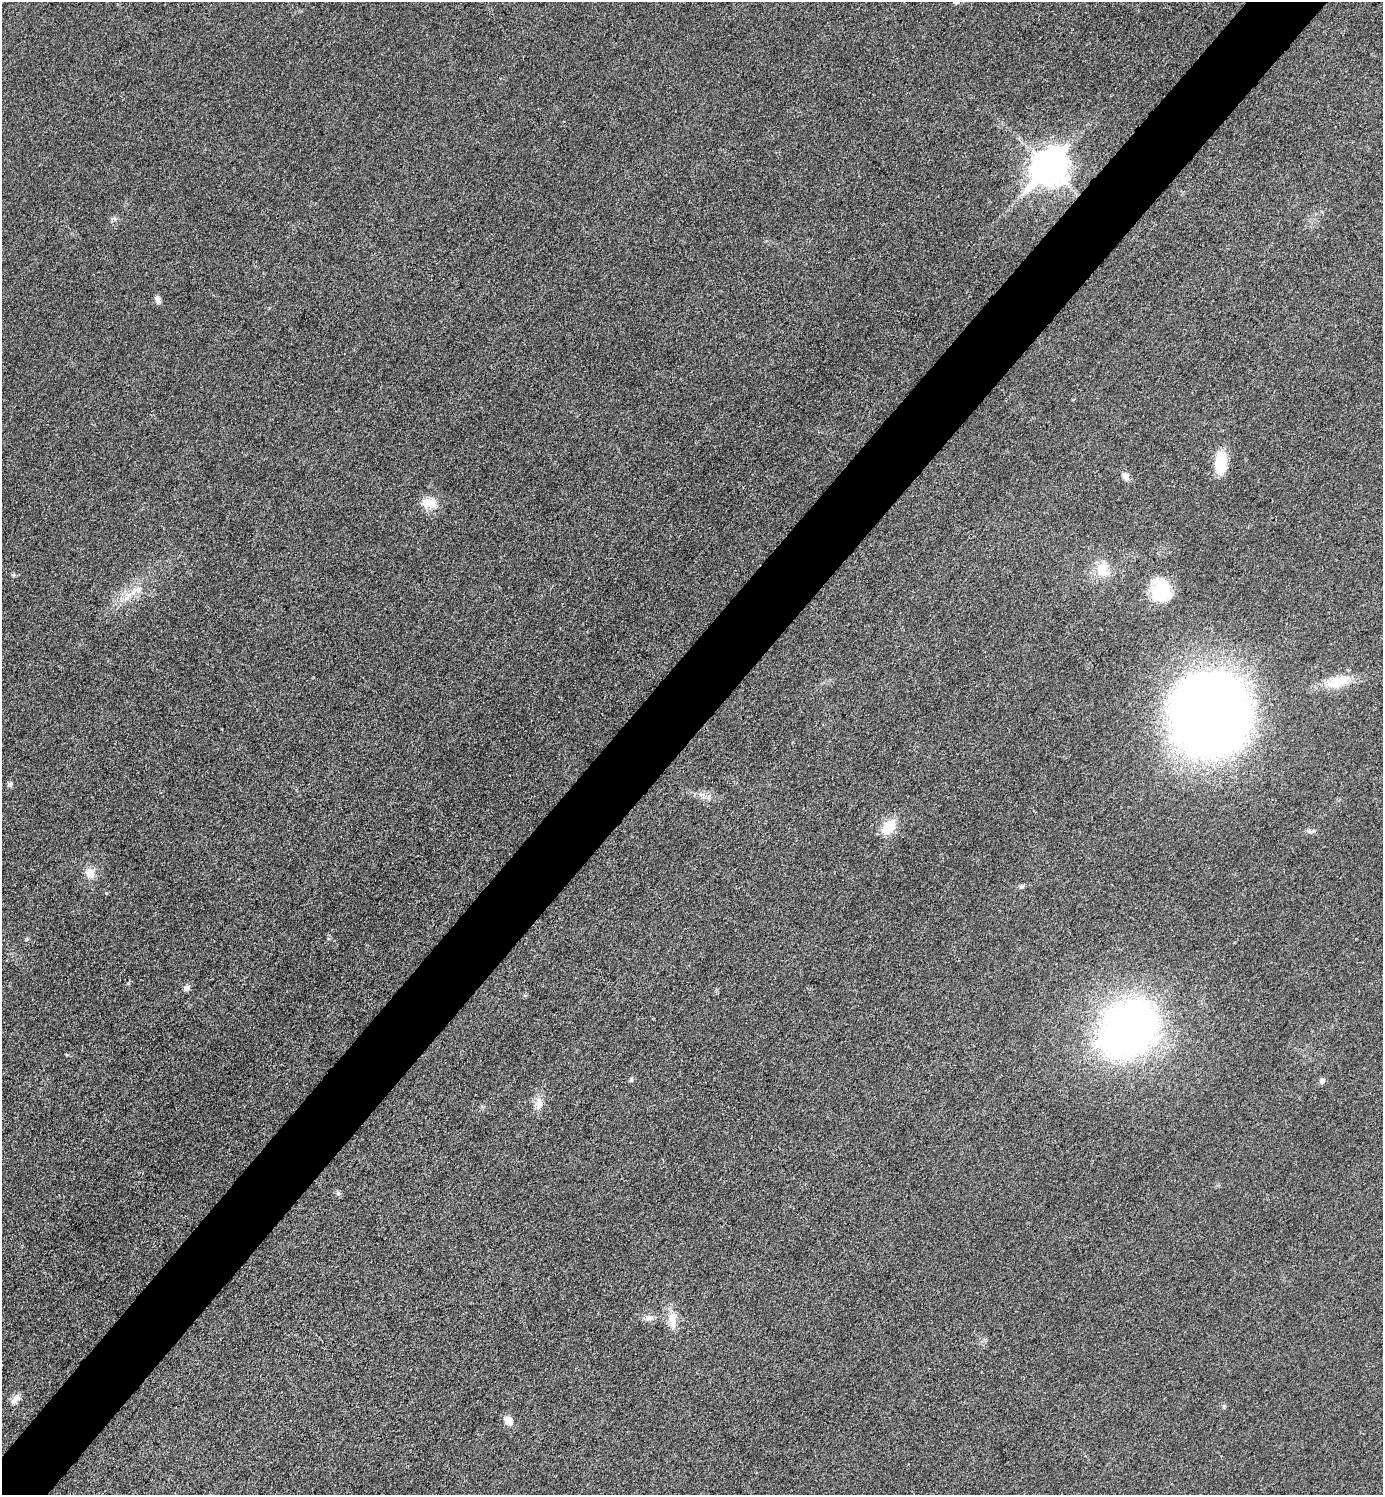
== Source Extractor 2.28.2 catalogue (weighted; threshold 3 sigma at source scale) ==
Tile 10 of 4 x 4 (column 2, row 3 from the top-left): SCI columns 1682-3062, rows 1497-2989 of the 5981 x 5980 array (HDU 1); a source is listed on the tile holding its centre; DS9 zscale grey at full resolution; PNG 1385 x 1497 px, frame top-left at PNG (2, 2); no overlay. Shown black and unused: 6% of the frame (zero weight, under 3 of 4 exposures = <1% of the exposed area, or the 3 px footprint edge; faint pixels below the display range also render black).
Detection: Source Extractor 2.28.2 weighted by HDU 2 'WHT'; one run over the whole footprint, this tile lists its part. Background 0.0332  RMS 0.0048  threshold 0.0216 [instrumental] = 3 sigma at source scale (4.5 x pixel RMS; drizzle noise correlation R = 1.50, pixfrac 1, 0.05/0.05 arcsec/px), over >= 5 px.
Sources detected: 26; all 26 listed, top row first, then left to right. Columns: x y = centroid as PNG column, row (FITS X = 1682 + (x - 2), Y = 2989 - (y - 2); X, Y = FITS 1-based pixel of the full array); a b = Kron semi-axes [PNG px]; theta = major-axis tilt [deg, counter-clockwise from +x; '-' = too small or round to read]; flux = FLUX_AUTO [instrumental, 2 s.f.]
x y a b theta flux
1049 167 14 11 47 1000
115 219 6 5 - 1
157 299 11 6 -71 2
1221 463 24 12 88 15
1126 476 10 8 -57 2.5
427 502 16 15 - 7
1102 569 25 18 87 10
13 574 6 4 0 0.77
1161 590 20 17 -75 29
134 591 14 7 54 4.5
1338 681 29 14 17 13
1210 715 53 49 87 790
10 784 6 5 - 1.6
889 827 24 14 48 9.8
90 873 12 11 - 5
1022 886 7 5 31 1.2
186 988 8 7 - 1.9
1129 1029 53 39 40 320
631 1080 7 5 -89 0.86
1322 1081 7 6 - 1.5
539 1103 21 9 -89 4.3
338 1193 7 5 47 0.99
649 1318 12 6 5 2.4
672 1320 25 10 -84 6.6
14 1400 13 9 50 2.8
508 1421 10 8 -49 5.1
Unlisted compact peaks at least as high as the median listed source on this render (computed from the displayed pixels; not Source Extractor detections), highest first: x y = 1309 831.